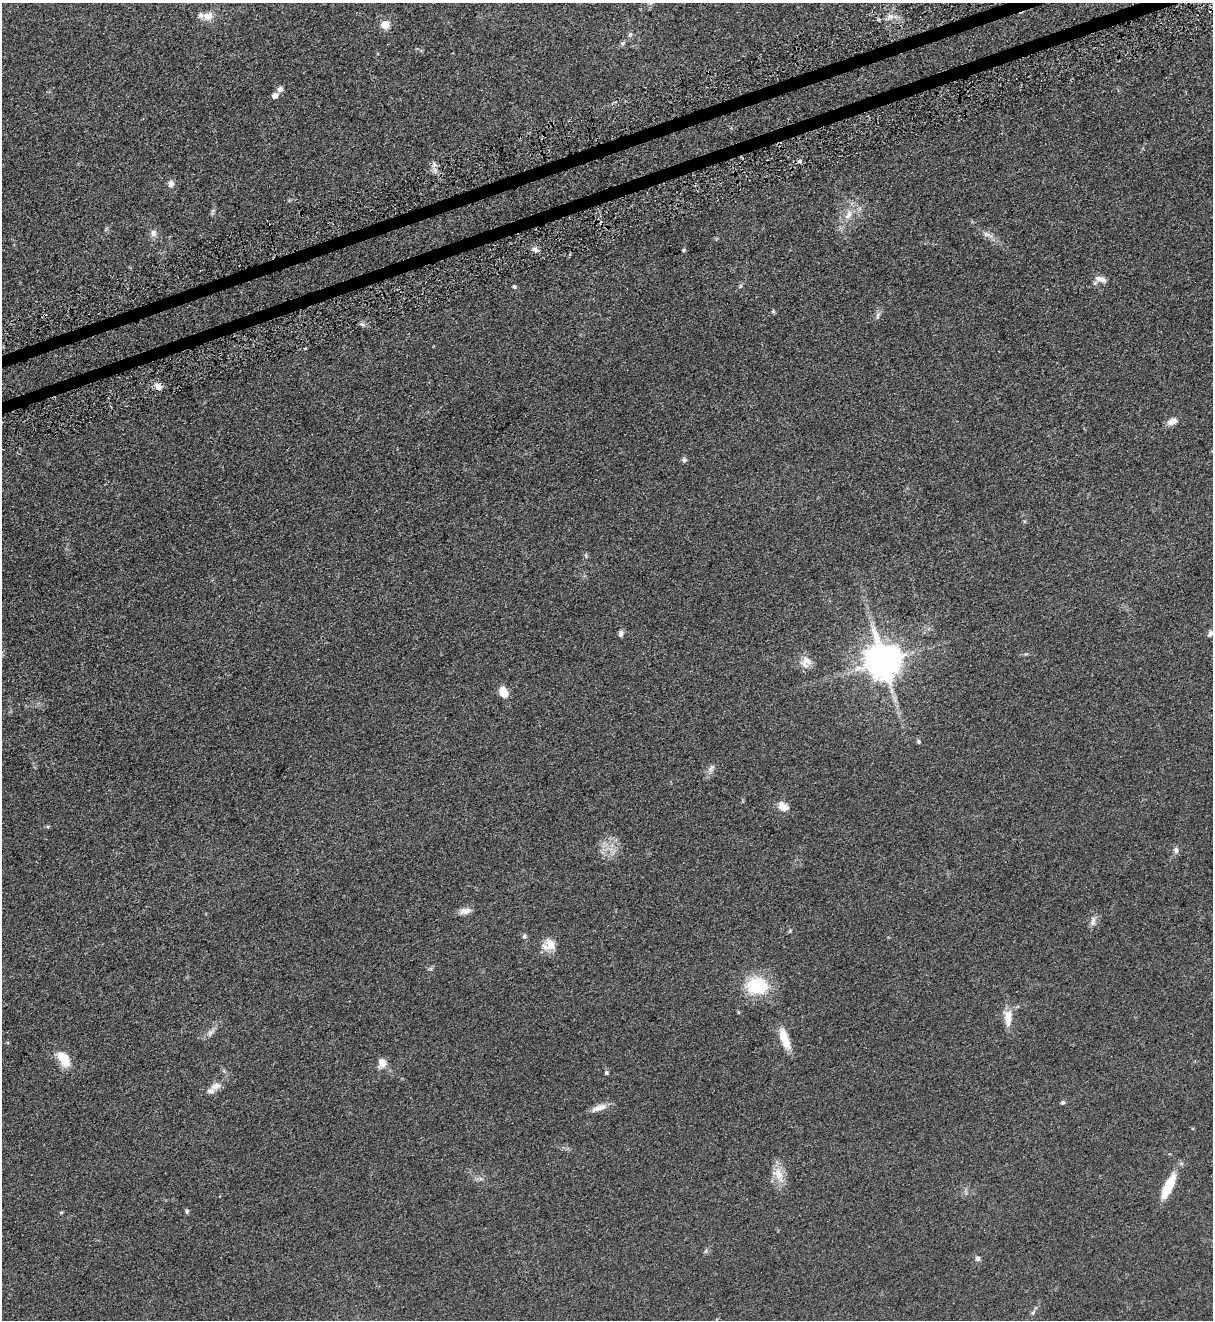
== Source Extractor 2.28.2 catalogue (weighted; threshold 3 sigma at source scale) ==
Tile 10 of 4 x 4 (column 2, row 3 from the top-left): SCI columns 1525-2735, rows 1374-2691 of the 5347 x 5383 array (HDU 1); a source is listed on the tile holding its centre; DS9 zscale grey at full resolution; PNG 1215 x 1322 px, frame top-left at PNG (2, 3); no overlay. Shown black and unused: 2% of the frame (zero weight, under 3 of 5 exposures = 4% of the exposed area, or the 3 px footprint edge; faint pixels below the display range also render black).
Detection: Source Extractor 2.28.2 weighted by HDU 2 'WHT'; one run over the whole footprint, this tile lists its part. Background 0.0758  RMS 0.0069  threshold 0.0309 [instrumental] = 3 sigma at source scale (4.5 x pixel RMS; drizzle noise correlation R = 1.50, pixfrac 1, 0.05/0.05 arcsec/px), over >= 5 px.
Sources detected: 54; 2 inside a brighter listed object's ellipse — not listed separately; the other 52 listed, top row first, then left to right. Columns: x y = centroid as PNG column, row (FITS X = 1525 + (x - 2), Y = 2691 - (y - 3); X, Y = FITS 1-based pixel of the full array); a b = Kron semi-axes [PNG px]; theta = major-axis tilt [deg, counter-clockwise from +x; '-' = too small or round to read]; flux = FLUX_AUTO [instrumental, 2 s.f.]
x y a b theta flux
208 16 13 11 6 5.6
890 16 7 6 - 2.6
385 24 10 9 - 6.7
630 34 7 5 68 1.3
280 89 8 6 48 2.3
275 95 6 5 - 3.6
800 161 4 4 - 2.2
434 164 8 5 -65 2
171 184 9 7 82 2.6
848 215 15 7 57 5.8
153 233 10 8 90 2.9
987 234 12 6 -11 2.7
535 250 11 5 -38 2.2
683 250 5 4 - 0.74
1101 279 16 7 -16 4.4
740 286 6 4 71 0.87
514 287 5 5 - 1
773 311 5 5 - 0.86
878 316 9 4 81 1.5
158 387 10 7 -40 3.6
1172 421 12 7 24 5
684 460 6 6 - 1.6
621 633 8 5 78 1.9
1210 634 9 6 50 1.9
806 661 16 14 66 6.3
883 662 10 10 - 1600
504 692 11 7 -68 9.8
919 742 5 5 - 1.1
711 768 11 5 82 2.2
783 806 14 10 -27 5.9
1176 850 9 6 -81 2
465 911 15 7 9 4.2
1093 921 14 6 81 2.8
524 936 7 5 -62 1.3
549 945 15 14 - 8.4
757 986 26 19 2 31
1008 1018 21 10 88 8.6
210 1032 10 6 31 2.4
785 1039 25 9 -71 11
63 1058 19 11 -56 13
382 1063 12 10 -73 5.1
606 1073 5 4 - 1.1
216 1086 16 8 14 4.4
1063 1103 5 5 - 1.1
599 1108 23 7 19 5.2
778 1175 23 12 -62 8.9
1168 1186 28 9 64 20
187 1211 5 4 - 1.2
61 1213 5 3 - 0.68
706 1251 6 4 70 0.96
977 1258 7 6 - 1.5
1033 1312 6 4 20 0.93
Isophote crosses this tile's border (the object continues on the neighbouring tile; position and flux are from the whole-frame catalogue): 1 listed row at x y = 1210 634